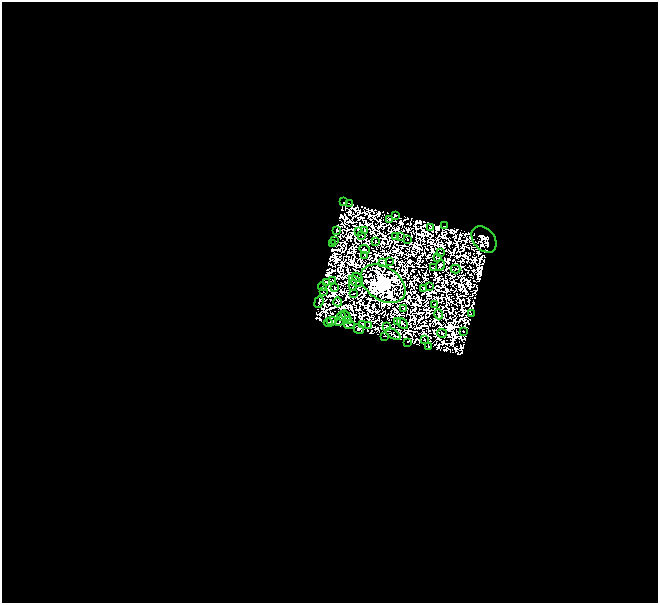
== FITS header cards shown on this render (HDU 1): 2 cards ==
NAXIS1  =                  656
NAXIS2  =                  601

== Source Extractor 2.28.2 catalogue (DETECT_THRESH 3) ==
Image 656 x 601 px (HDU 1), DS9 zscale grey, 1 PNG px = 1 image px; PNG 660 x 605 px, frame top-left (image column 1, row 601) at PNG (2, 2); each listed source drawn as its Kron ellipse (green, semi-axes under 4 px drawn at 4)
Background 0.0562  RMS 2.0e-05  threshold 6.05e-05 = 3 sigma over >= 5 px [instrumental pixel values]
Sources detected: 144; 80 with non-positive FLUX_AUTO (blend fragments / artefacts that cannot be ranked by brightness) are neither listed nor drawn; the other 64 listed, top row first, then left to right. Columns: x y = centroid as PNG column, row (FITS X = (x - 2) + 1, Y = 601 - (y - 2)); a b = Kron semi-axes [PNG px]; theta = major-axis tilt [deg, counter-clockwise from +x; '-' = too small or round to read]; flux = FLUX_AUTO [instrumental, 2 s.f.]
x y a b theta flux
343 202 2 2 - 0.84
349 203 4 2 - 0.36
395 215 4 2 - 0.82
389 219 2 2 - 0.22
444 226 3 2 - 0.25
431 227 3 2 - 0.76
336 230 4 3 - 0.23
364 230 3 2 - 0.72
358 232 2 2 - 0.79
362 236 3 2 - 0.27
395 236 3 2 - 0.51
401 237 2 2 - 0.39
407 239 2 2 - 0.15
484 239 15 10 -50 2.8
335 240 4 2 - 1
375 241 2 2 - 0.77
333 243 3 2 - 1.1
364 249 5 2 - 0.099
440 253 3 2 - 0.27
364 256 4 2 - 0.055
438 258 3 2 - 0.23
389 261 2 2 - 0.74
383 262 4 3 - 0.77
440 265 6 2 64 0.67
433 268 3 3 - 0.32
456 269 5 2 - 0.65
357 277 5 3 - 0.28
333 280 2 2 - 0.18
355 281 7 4 -38 0.071
327 282 3 2 - 0.38
383 284 24 16 -34 1200
353 285 5 2 - 0.047
430 286 3 2 - 0.59
322 287 4 2 - 0.43
335 288 3 2 - 1.1
424 288 2 2 - 0.22
324 292 3 2 - 0.38
353 293 2 2 - 0.27
319 302 6 3 68 0.74
338 302 4 2 - 0.11
434 304 2 2 - 0.77
403 308 2 2 - 0.15
439 314 5 3 - 1.3
471 314 3 2 - 0.41
342 316 5 2 - 0.45
346 316 5 2 - 0.079
331 321 5 2 - 0.93
339 321 5 2 - 0.23
349 321 3 2 - 0.86
398 322 4 2 - 0.73
328 323 4 2 - 0.26
363 324 2 2 - 0.6
402 324 6 2 -41 0.57
350 325 5 2 - 0.015
368 326 2 2 - 0.58
387 326 3 2 - 0.32
359 329 5 4 - 0.71
463 331 2 2 - 1.4
442 333 4 2 - 0.56
393 334 8 2 -34 0.19
385 336 2 2 - 0.32
424 339 2 2 - 0.4
407 342 2 2 - 0.24
429 347 4 3 - 0.079
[80 non-positive-flux detections neither listed nor drawn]